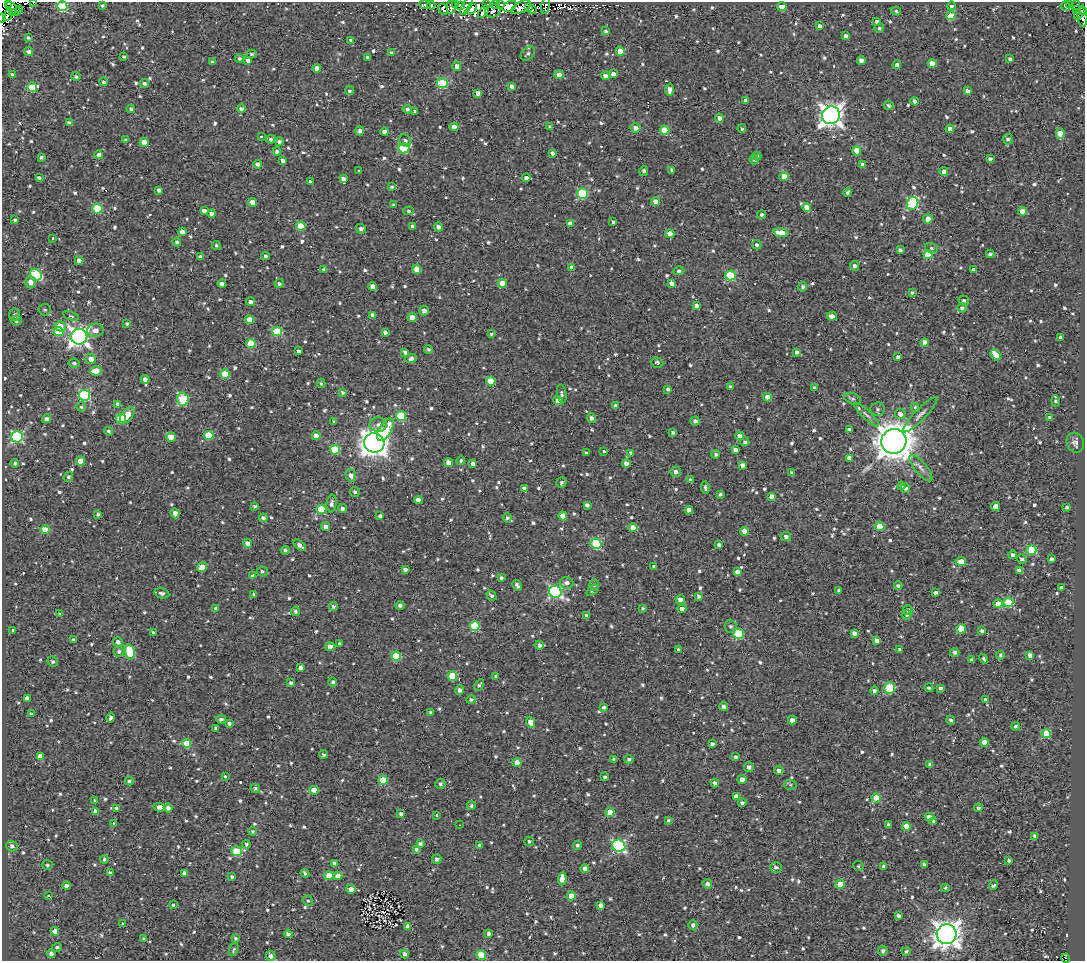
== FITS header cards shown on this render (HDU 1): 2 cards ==
NAXIS1  =                 1083
NAXIS2  =                  959

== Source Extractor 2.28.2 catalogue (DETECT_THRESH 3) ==
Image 1083 x 959 px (HDU 1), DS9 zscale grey, 1 PNG px = 1 image px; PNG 1087 x 963 px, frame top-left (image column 1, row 959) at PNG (2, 2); each listed source drawn as its Kron ellipse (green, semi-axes under 4 px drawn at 4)
Background 1.89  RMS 4.8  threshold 14.4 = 3 sigma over >= 5 px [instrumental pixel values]
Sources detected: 1002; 7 with non-positive FLUX_AUTO (blend fragments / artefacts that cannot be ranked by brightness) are neither listed nor drawn; of the other 995, the 500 brightest by FLUX_AUTO listed and drawn (495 fainter detections omitted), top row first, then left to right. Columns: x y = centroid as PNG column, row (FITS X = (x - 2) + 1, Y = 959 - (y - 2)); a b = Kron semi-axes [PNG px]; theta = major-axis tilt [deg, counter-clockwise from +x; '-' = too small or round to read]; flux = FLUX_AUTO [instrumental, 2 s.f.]
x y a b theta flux
34 2 3 2 - 830
9 4 3 3 - 12000
455 4 3 2 - 870
486 4 3 3 - 3400
495 4 3 2 - 760
500 4 4 3 - 4100
102 5 4 4 - 540
425 5 6 3 -8 970
431 5 4 4 - 1300
460 5 3 2 - 850
1070 5 4 3 - 2400
1076 5 5 3 - 3200
62 6 5 5 - 23000
451 6 7 4 78 2900
466 6 10 4 61 1600
510 6 7 4 26 84000
546 6 8 3 80 1400
782 6 4 4 - 6000
951 6 4 4 - 980
1065 6 5 3 - 770
521 7 10 5 27 9100
529 8 3 2 - 700
13 9 8 5 -39 5000
443 9 6 3 -63 770
471 9 6 4 42 620
1077 9 4 2 - 860
20 10 4 3 - 880
532 10 4 2 - 1100
493 11 8 6 14 640
896 11 5 3 - 600
1082 11 4 3 - 3100
483 12 7 4 52 3500
13 13 3 3 - 1800
1079 13 7 4 52 1900
8 15 6 4 63 2500
951 16 4 4 - 7800
1082 16 11 5 -86 1900
2 18 4 2 - 2000
877 21 3 3 - 790
820 26 4 4 - 1400
879 28 5 4 - 540
606 31 3 3 - 610
846 36 4 4 - 1000
28 38 4 4 - 770
351 40 4 3 - 910
620 51 4 4 - 3900
29 52 4 4 - 1200
391 53 4 4 - 670
251 54 5 4 - 650
528 54 8 5 44 780
124 57 4 3 - 580
368 57 4 3 - 610
239 58 4 4 - 600
1010 59 4 3 - 800
248 60 4 4 - 1200
861 60 4 4 - 1800
212 62 3 3 - 640
932 63 4 4 - 4700
897 65 4 4 - 1100
457 66 4 4 - 2000
317 68 4 4 - 2600
613 74 4 4 - 2200
12 75 3 3 - 660
559 75 4 4 - 2500
76 76 4 4 - 670
605 76 4 4 - 2100
104 82 4 4 - 860
144 83 5 4 - 760
442 83 5 5 - 19000
512 86 4 4 - 1100
32 87 5 5 - 9900
670 89 6 4 81 1700
349 91 4 4 - 660
967 91 4 4 - 1400
478 93 4 4 - 1500
746 101 4 3 - 1500
915 101 4 3 - 1000
889 105 5 4 - 810
241 108 4 4 - 950
131 109 4 4 - 690
407 109 4 4 - 760
415 111 4 4 - 650
831 115 9 8 - 220000
720 118 4 4 - 1900
69 123 4 3 - 680
454 127 4 4 - 2300
550 127 3 3 - 580
635 128 5 4 - 1800
742 129 4 4 - 590
950 129 4 4 - 2900
665 130 5 4 - 8200
360 131 4 4 - 1000
385 132 4 4 - 2100
1060 134 5 4 - 5000
261 136 3 3 - 650
271 139 4 4 - 860
1008 139 5 5 - 880
126 140 3 3 - 620
279 141 4 4 - 880
405 141 6 5 - 730
144 142 4 4 - 3700
404 148 6 5 - 16000
277 151 4 4 - 900
857 151 4 4 - 5500
553 153 3 3 - 990
99 155 4 4 - 1400
757 156 4 4 - 590
41 157 3 3 - 640
990 159 4 3 - 800
754 160 4 4 - 550
283 161 4 3 - 1000
258 164 4 4 - 1200
863 165 4 4 - 1600
672 170 4 3 - 850
359 171 3 3 - 580
644 171 5 4 - 820
944 171 4 4 - 1200
784 177 4 4 - 5200
39 178 4 3 - 770
343 178 4 3 - 1100
526 178 4 4 - 1300
310 182 4 3 - 1000
392 187 3 3 - 550
159 190 4 4 - 1200
848 192 4 3 - 640
582 194 5 5 - 22000
655 201 4 4 - 1900
253 202 4 4 - 4000
912 203 6 5 - 28000
394 205 4 4 - 630
807 207 4 4 - 2600
97 208 5 5 - 13000
204 211 4 4 - 1200
409 211 5 4 - 690
1022 211 4 4 - 4400
212 214 4 4 - 1400
762 215 4 4 - 900
928 219 4 4 - 2900
15 220 3 3 - 650
613 222 3 3 - 570
570 224 4 4 - 2300
301 226 5 4 - 9300
412 226 4 3 - 780
438 227 4 4 - 1400
361 229 5 4 - 1200
182 232 4 4 - 1700
781 233 7 4 -7 5100
670 234 4 4 - 5200
53 238 3 3 - 660
177 242 4 4 - 640
216 245 4 4 - 610
757 245 5 4 - 770
931 248 6 5 - 580
900 250 4 3 - 910
990 254 4 3 - 700
928 255 4 4 - 8500
200 256 4 3 - 760
265 256 4 3 - 790
79 260 4 4 - 1800
854 266 5 4 - 1000
572 267 4 4 - 2400
324 269 4 3 - 690
417 269 4 4 - 3900
974 270 4 4 - 1600
679 271 5 4 - 640
36 275 6 5 - 23000
730 275 5 5 - 16000
31 282 6 5 - 1900
279 283 4 4 - 950
502 283 4 4 - 5400
671 283 4 4 - 1500
222 284 4 4 - 1300
373 287 4 4 - 2100
802 287 4 4 - 750
912 292 3 3 - 550
964 300 5 5 - 680
251 302 4 4 - 1400
696 306 4 3 - 1300
962 308 4 4 - 910
45 309 6 6 - 590
424 311 5 4 - 1300
15 315 6 5 - 710
373 315 4 4 - 1100
71 316 8 4 -18 540
832 316 5 4 - 2100
412 317 4 4 - 2300
249 320 4 4 - 3400
16 321 5 5 - 600
127 323 3 3 - 600
60 326 5 5 - 4700
95 330 8 6 9 2500
59 331 5 4 - 8800
277 331 5 4 - 15000
385 332 4 3 - 1100
491 334 4 4 - 570
79 337 8 8 - 160000
1060 337 3 3 - 810
925 342 4 4 - 2700
251 343 5 4 - 6900
428 349 4 4 - 570
299 351 3 3 - 760
405 352 4 3 - 1000
796 352 4 4 - 880
996 355 6 4 -48 5200
898 357 4 3 - 960
91 359 5 4 - 2600
411 359 6 4 20 1100
74 363 5 4 - 810
657 363 6 5 - 670
96 371 5 4 - 6300
225 374 5 4 - 9400
145 379 4 4 - 1300
491 381 4 4 - 7200
321 383 5 4 - 540
730 387 4 3 - 1100
814 388 4 4 - 600
668 389 3 3 - 760
342 392 4 3 - 590
562 393 9 4 -80 740
84 395 6 5 - 29000
767 397 4 4 - 2600
183 399 7 5 -73 18000
852 399 9 5 -21 820
558 401 4 4 - 4300
1056 401 5 4 - 760
118 404 4 4 - 1100
615 406 4 3 - 870
81 407 5 4 - 550
915 407 4 4 - 590
878 409 7 7 - 880
900 414 5 5 - 2100
127 415 9 5 51 4400
866 415 16 4 -44 1000
920 415 24 5 46 1700
401 416 5 5 - 12000
1049 417 3 3 - 600
591 418 5 4 - 1200
47 419 4 4 - 1200
121 419 5 5 - 15000
334 421 3 3 - 550
695 421 4 4 - 930
378 425 8 7 - 1500
849 429 3 3 - 780
385 430 12 6 59 9600
109 431 4 4 - 580
673 432 4 3 - 720
209 435 5 4 - 9400
316 436 4 4 - 3500
739 436 4 4 - 2100
17 437 6 5 - 36000
171 437 4 4 - 4200
894 441 12 12 - 740000
745 442 4 4 - 640
374 443 10 9 - 360000
1075 443 10 8 -70 1700
335 450 5 4 - 14000
735 450 4 4 - 1400
604 451 3 3 - 1100
586 453 4 3 - 670
631 453 4 4 - 880
716 454 4 4 - 740
849 458 4 4 - 2100
81 461 4 4 - 4600
461 461 4 4 - 610
15 463 4 3 - 540
448 463 4 4 - 2600
626 463 4 4 - 1400
473 464 4 4 - 1600
742 465 4 4 - 1500
921 468 16 6 -50 1600
676 472 5 5 - 1200
791 473 4 3 - 620
351 475 6 5 - 1600
68 477 5 4 - 620
690 480 4 3 - 820
561 483 5 5 - 770
901 486 4 4 - 610
705 487 6 4 -84 690
524 488 4 3 - 710
905 488 5 4 - 980
355 492 5 5 - 730
720 494 4 3 - 630
771 496 4 4 - 1800
418 500 4 4 - 1900
332 503 9 5 83 1200
587 505 4 4 - 960
255 506 4 3 - 580
996 506 4 4 - 3300
1067 507 4 3 - 760
343 508 4 4 - 1100
321 509 5 4 - 13000
689 510 4 4 - 2300
175 513 5 4 - 1800
98 514 4 3 - 680
380 516 4 3 - 670
563 516 4 4 - 2900
263 518 4 4 - 930
507 518 5 4 - 790
880 526 4 4 - 7800
326 527 4 4 - 2000
633 527 4 4 - 3500
45 530 4 4 - 6200
744 531 4 4 - 3800
786 537 5 4 - 1300
247 543 5 4 - 1600
596 544 5 5 - 25000
719 544 4 4 - 750
300 545 7 3 -41 1600
285 550 4 3 - 690
1031 550 5 5 - 15000
1013 555 4 4 - 1000
1022 559 5 4 - 980
1051 559 4 3 - 1100
961 561 5 4 - 4300
202 567 5 4 - 3800
654 567 4 3 - 1000
405 570 4 3 - 920
262 571 5 5 - 740
1019 571 4 4 - 1700
737 572 4 4 - 1700
253 576 4 3 - 1300
501 578 3 3 - 610
567 583 6 6 - 1400
517 585 6 3 -62 970
594 585 6 5 - 620
898 586 4 3 - 730
1061 588 4 3 - 1100
592 590 7 4 40 570
839 590 4 3 - 660
555 592 6 6 - 53000
162 593 7 5 -13 1100
936 593 4 3 - 1200
254 595 4 3 - 920
491 596 5 3 - 700
699 596 4 3 - 860
680 600 4 4 - 1700
1008 602 5 4 - 15000
998 604 5 4 - 4300
400 605 4 4 - 940
334 607 4 4 - 750
643 608 3 3 - 590
216 609 4 3 - 960
682 609 4 4 - 2300
908 610 5 4 - 860
296 611 4 4 - 690
60 614 3 3 - 540
907 615 5 4 - 750
586 616 4 4 - 890
475 626 5 5 - 14000
731 626 6 6 - 760
961 629 5 4 - 7700
13 630 3 3 - 650
982 631 4 4 - 790
153 633 4 3 - 610
854 633 4 4 - 1300
739 634 5 5 - 18000
73 640 3 3 - 780
877 640 4 4 - 1800
118 642 5 4 - 1300
340 644 4 3 - 810
539 645 4 4 - 1000
330 647 4 4 - 3100
678 649 3 3 - 570
900 650 4 3 - 1200
119 651 5 5 - 800
130 652 8 4 -78 15000
955 653 4 4 - 1100
1000 655 4 3 - 700
1030 655 4 4 - 1600
396 656 5 4 - 10000
984 659 5 3 - 600
971 660 4 3 - 800
53 662 5 4 - 700
301 668 4 4 - 1300
452 676 5 4 - 9600
496 677 4 3 - 670
333 682 4 4 - 680
291 683 4 4 - 770
479 685 6 3 60 650
889 688 6 5 - 20000
929 688 4 3 - 620
940 688 4 4 - 810
460 690 5 4 - 1400
874 691 4 4 - 1100
27 698 4 4 - 1600
471 699 5 4 - 730
986 700 4 3 - 1300
723 706 4 4 - 1200
604 707 3 3 - 700
431 712 4 3 - 660
31 714 4 3 - 620
111 718 5 3 - 980
221 719 5 4 - 770
792 720 4 4 - 2400
951 720 4 4 - 660
531 722 6 4 -68 3900
229 723 3 3 - 910
1016 726 4 4 - 650
216 728 4 3 - 700
1046 733 5 4 - 11000
984 742 4 4 - 6300
186 743 4 4 - 7600
712 744 4 3 - 920
324 755 4 4 - 980
40 756 4 4 - 2100
735 757 3 3 - 750
614 759 4 3 - 970
629 759 4 4 - 720
517 763 4 4 - 4400
930 764 4 4 - 1000
749 767 5 4 - 1100
779 770 5 4 - 1200
225 776 3 3 - 540
605 777 4 3 - 690
742 779 4 4 - 1900
383 780 5 4 - 12000
129 781 4 4 - 690
715 783 4 4 - 1200
440 784 5 5 - 790
790 785 6 5 - 590
255 788 5 4 - 640
314 790 4 4 - 4500
736 796 4 4 - 2800
876 798 4 4 - 7800
95 801 4 3 - 580
742 803 4 4 - 880
471 806 4 4 - 610
160 807 6 4 -7 2000
117 808 4 4 - 920
168 808 4 4 - 1100
978 808 4 4 - 820
95 811 4 4 - 1700
610 812 4 4 - 6400
401 814 4 4 - 990
436 815 3 3 - 640
929 817 4 4 - 2200
668 820 3 3 - 550
933 821 3 3 - 590
114 824 3 3 - 540
459 825 3 2 - 1600
888 825 4 3 - 830
906 826 4 4 - 4400
252 831 4 4 - 630
1035 836 4 4 - 1300
529 841 5 4 - 700
420 843 4 3 - 800
246 844 4 4 - 540
480 845 4 3 - 920
577 845 4 4 - 710
12 846 6 5 - 970
619 846 7 6 - 44000
416 849 4 4 - 650
237 851 5 5 - 14000
104 859 4 3 - 600
437 859 5 4 - 910
1009 860 3 3 - 700
334 863 4 3 - 690
924 864 4 3 - 930
47 865 5 5 - 680
858 866 5 5 - 580
884 866 4 4 - 810
776 867 6 5 - 1100
585 868 4 4 - 1700
110 873 4 3 - 1200
185 873 4 4 - 1500
305 873 4 3 - 660
329 876 4 4 - 5900
338 876 4 4 - 2500
232 877 4 4 - 550
562 879 7 4 86 3000
707 884 4 4 - 1300
840 884 4 4 - 6300
994 885 5 3 - 870
67 886 4 4 - 1400
945 888 4 4 - 540
351 889 5 4 - 2200
49 896 3 2 - 1100
571 896 4 4 - 4100
308 901 5 5 - 540
173 905 4 4 - 570
601 905 4 4 - 1300
898 916 4 3 - 750
123 924 3 3 - 560
693 925 5 4 - 890
408 926 4 4 - 1800
55 931 4 4 - 2900
488 933 4 3 - 990
288 934 4 4 - 960
947 934 10 9 - 350000
235 938 4 3 - 550
144 939 3 3 - 550
57 947 5 4 - 680
234 949 7 4 72 540
883 951 5 5 - 910
906 951 4 4 - 650
51 954 4 3 - 1400
404 954 4 4 - 1300
481 955 5 4 - 10000
271 956 5 5 - 1400
1066 958 4 2 - 900
At the frame edge (FLAGS 8, measured only in part): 6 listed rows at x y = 34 2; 9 4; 62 6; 1082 11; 2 18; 1066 958
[495 fainter detections neither listed nor drawn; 7 non-positive-flux detections neither listed nor drawn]